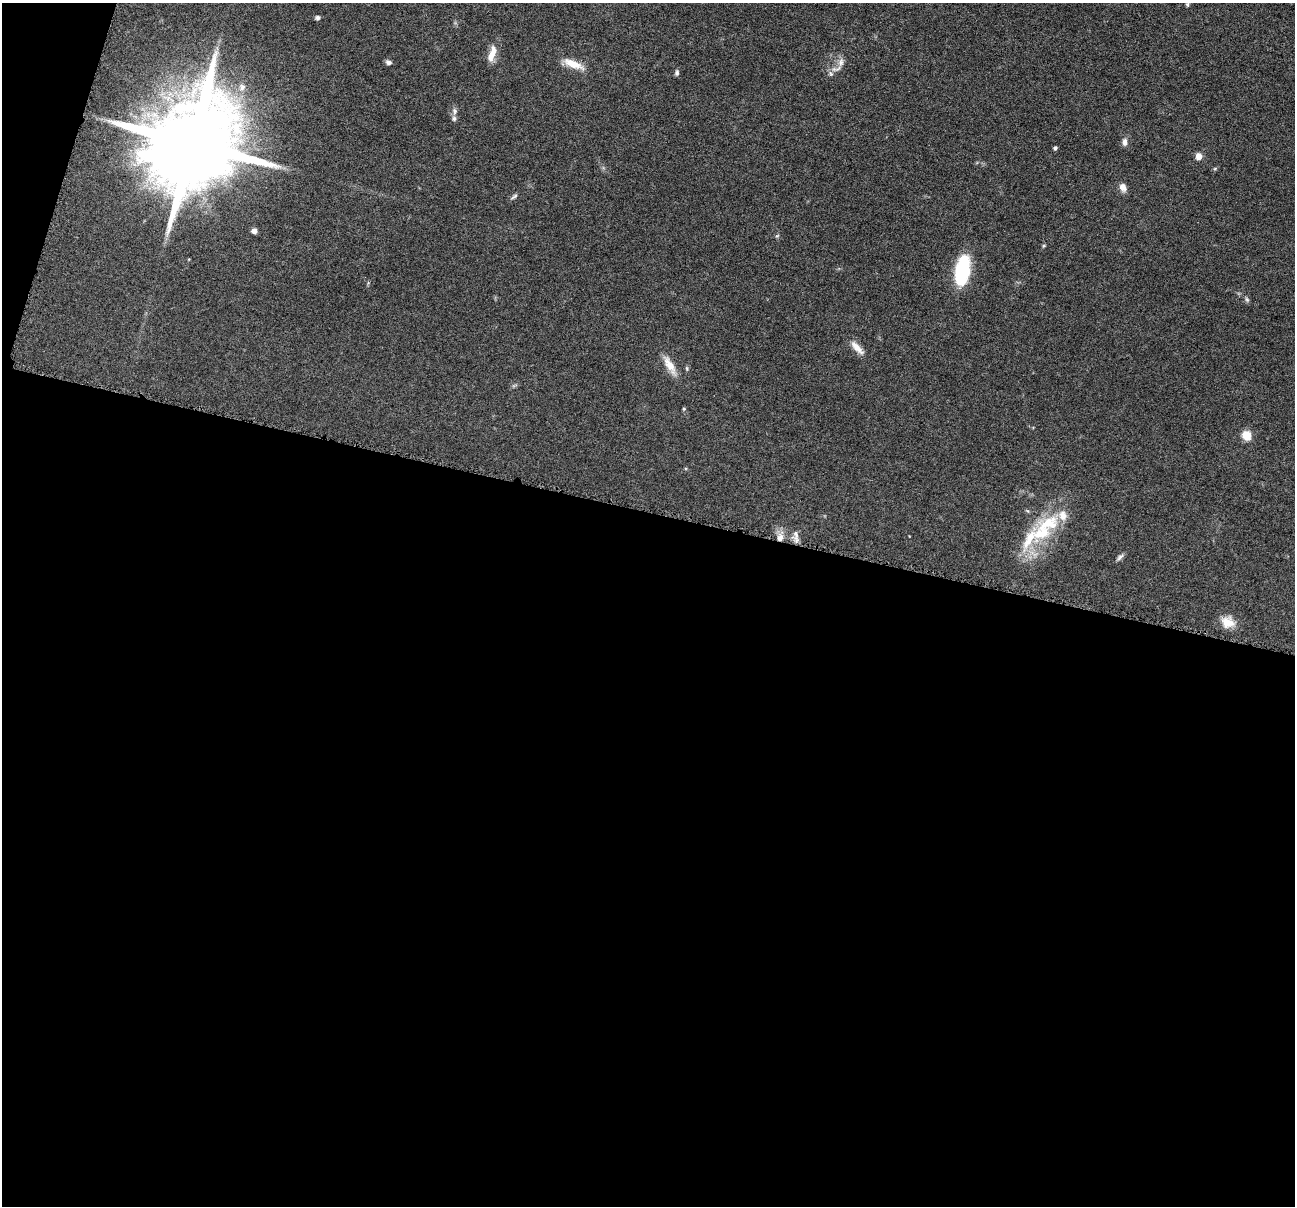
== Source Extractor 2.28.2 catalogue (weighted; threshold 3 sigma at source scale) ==
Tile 13 of 4 x 4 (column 1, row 4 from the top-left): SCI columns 6-1298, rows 255-1458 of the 5183 x 5199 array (HDU 1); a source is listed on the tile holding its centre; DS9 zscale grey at full resolution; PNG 1297 x 1208 px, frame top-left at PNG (2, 3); no overlay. Shown black and unused: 59% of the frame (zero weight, under 4 of 8 exposures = <1% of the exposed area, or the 3 px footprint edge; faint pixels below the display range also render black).
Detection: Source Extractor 2.28.2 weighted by HDU 2 'WHT'; one run over the whole footprint, this tile lists its part. Background 0.0372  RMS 0.0038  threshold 0.0156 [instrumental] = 3 sigma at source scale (4.09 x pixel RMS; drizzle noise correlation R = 1.36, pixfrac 0.8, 0.05/0.05 arcsec/px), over >= 5 px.
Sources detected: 37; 5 inside a brighter listed object's ellipse — not listed separately; the other 32 listed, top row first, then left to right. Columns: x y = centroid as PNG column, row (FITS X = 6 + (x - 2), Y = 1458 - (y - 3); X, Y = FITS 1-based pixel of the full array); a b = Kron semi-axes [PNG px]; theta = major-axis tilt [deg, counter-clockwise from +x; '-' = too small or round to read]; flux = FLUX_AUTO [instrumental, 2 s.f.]
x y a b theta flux
1187 4 6 4 90 0.53
318 18 6 5 - 0.82
492 54 21 8 72 4.4
388 62 7 5 -28 1
841 62 12 8 84 2.1
573 64 26 8 -22 5.5
677 73 8 5 84 0.79
831 74 8 5 -58 0.8
242 87 10 8 89 2.1
454 111 10 6 -78 1.2
1125 142 10 6 86 1.5
192 144 26 21 68 9100
1055 148 4 4 - 0.72
1199 156 6 5 - 3.3
1215 169 6 4 2 0.44
1123 187 10 8 -69 2.3
514 196 11 4 33 0.82
254 231 6 5 - 1.5
777 236 5 4 - 0.43
1044 246 6 4 30 0.39
962 270 27 12 79 26
1247 299 7 5 -68 0.7
857 348 22 8 -47 3.3
670 365 27 9 -60 4.8
687 368 7 3 -82 0.46
684 409 5 5 - 0.41
1246 435 8 7 - 6.1
1047 523 41 24 32 18
796 536 16 8 -82 2
780 537 13 7 69 3.2
1120 557 12 5 45 1
1228 622 17 14 -26 5.1
Overlapping masked pixels (flux is a lower limit): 1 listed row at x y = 780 537